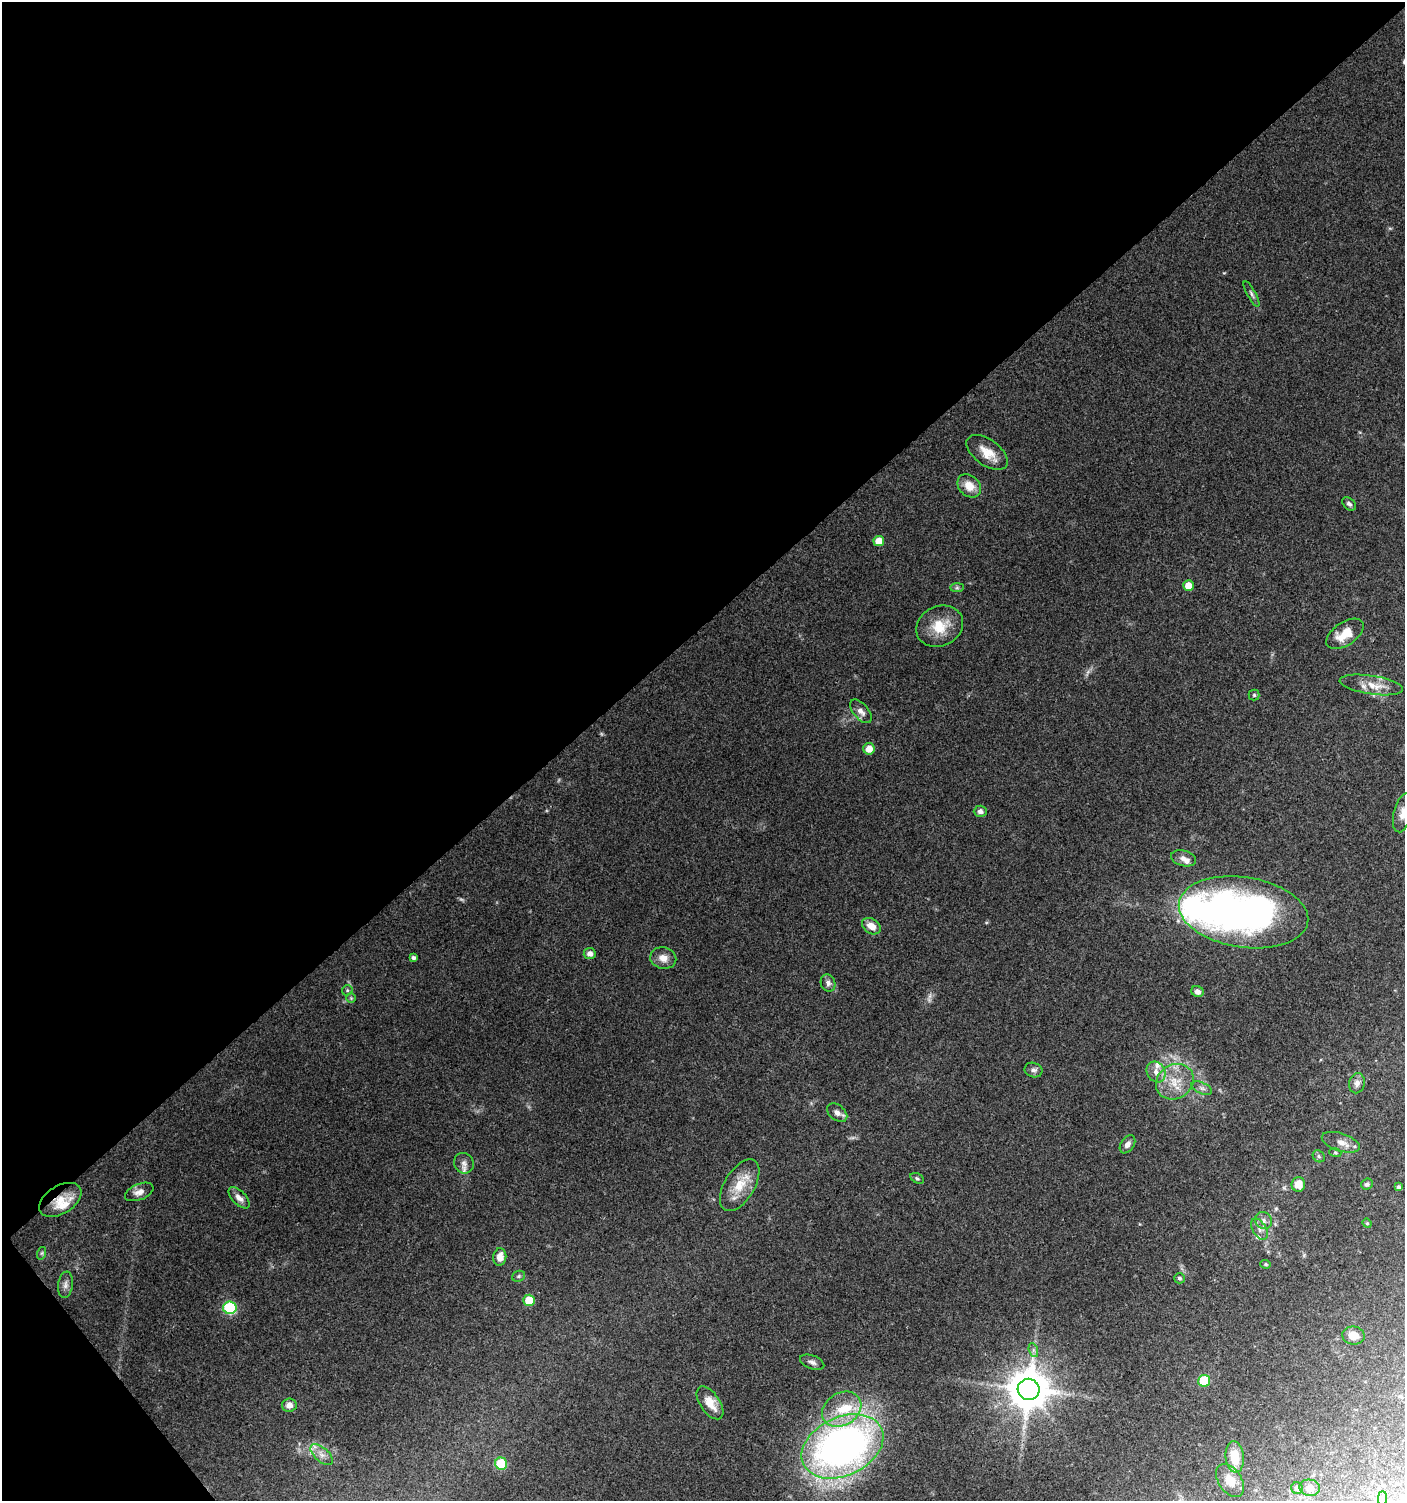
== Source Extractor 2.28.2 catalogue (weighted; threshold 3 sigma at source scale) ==
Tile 5 of 4 x 4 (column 1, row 2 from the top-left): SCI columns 144-1546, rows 3006-4504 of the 5961 x 6004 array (HDU 1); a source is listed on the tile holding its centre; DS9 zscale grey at full resolution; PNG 1407 x 1503 px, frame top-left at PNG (2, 2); each listed source drawn as its Kron ellipse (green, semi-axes under 4 px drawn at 4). Shown black and unused: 43% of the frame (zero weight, under 3 of 4 exposures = <1% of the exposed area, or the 3 px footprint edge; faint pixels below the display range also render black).
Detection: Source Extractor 2.28.2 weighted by HDU 2 'WHT'; one run over the whole footprint, this tile lists its part. Background 0.075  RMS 0.0049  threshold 0.0221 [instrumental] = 3 sigma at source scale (4.5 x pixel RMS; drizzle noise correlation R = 1.50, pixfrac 1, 0.0396/0.0396 arcsec/px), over >= 5 px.
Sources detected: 81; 2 too faint to see at this stretch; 1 inside a brighter object's white glare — neither listed nor drawn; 7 inside a brighter listed object's ellipse — not listed separately; the other 71 listed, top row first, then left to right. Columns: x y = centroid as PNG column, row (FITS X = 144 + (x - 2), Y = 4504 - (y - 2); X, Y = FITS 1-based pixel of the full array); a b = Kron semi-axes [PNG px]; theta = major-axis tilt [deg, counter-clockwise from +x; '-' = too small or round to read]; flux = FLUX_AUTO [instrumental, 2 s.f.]
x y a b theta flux
1251 294 14 4 -61 1.5
987 452 24 13 -36 8.6
969 486 13 10 -43 6.8
1349 504 8 5 -41 1.3
879 541 5 5 - 7.2
1188 585 5 5 - 7.5
957 588 7 4 0 0.89
940 626 24 20 26 13
1345 634 21 11 34 9.9
1371 685 32 9 -9 8
1254 695 5 5 - 0.79
861 711 14 7 -49 3
869 749 6 6 - 5.7
980 811 6 5 - 1.8
1403 813 20 9 76 4.4
1183 858 13 7 -15 2.7
1243 912 65 35 -9 200
871 926 10 7 -33 5
590 954 6 5 - 2.7
413 958 4 3 - 1.1
663 958 13 10 -12 4.5
828 983 9 7 -73 2
347 990 5 5 - 0.7
1197 992 6 5 - 2.6
351 998 5 5 - 0.68
1034 1070 9 7 -19 1.8
1156 1072 11 9 -59 3.7
1175 1082 20 17 33 12
1357 1083 10 8 77 2.3
1202 1088 11 5 -24 1.9
837 1113 11 7 -38 2.4
1341 1142 20 9 -18 4.4
1127 1144 10 6 55 2.1
1335 1152 6 4 -18 0.68
1319 1156 6 5 - 1
464 1163 10 9 - 2.7
917 1178 7 4 -30 0.9
1298 1184 7 6 - 6.1
1367 1184 6 5 - 1.4
740 1185 29 15 59 12
1399 1187 4 4 - 1
139 1192 15 8 22 3.3
239 1198 13 6 -46 2.9
60 1200 23 14 32 9.6
1263 1221 9 8 - 2.3
1367 1223 4 4 - 0.54
1259 1229 12 6 -60 2.4
42 1253 6 4 71 0.71
500 1257 9 6 83 4.6
1266 1264 5 4 - 0.76
518 1276 7 5 21 0.86
1179 1278 5 5 - 0.99
65 1285 13 7 82 2.3
529 1300 6 5 - 13
230 1308 6 6 - 46
1353 1335 11 9 -9 5
1033 1350 7 4 -71 1.2
812 1362 13 6 -20 2
1204 1381 6 6 - 22
1029 1389 11 10 - 1600
710 1403 19 9 -55 7.4
289 1405 7 6 - 3.3
842 1409 21 16 34 14
842 1446 43 29 25 280
322 1455 13 7 -42 3.2
1235 1457 16 9 -84 9.8
501 1464 6 6 - 25
1230 1480 18 11 -55 6.2
1297 1488 6 5 - 1.6
1310 1488 10 8 -10 3.7
1382 1498 7 4 90 1.1
Overlapping masked pixels (flux is a lower limit): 1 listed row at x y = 60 1200
Isophote crosses this tile's border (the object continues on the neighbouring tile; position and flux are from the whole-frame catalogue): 1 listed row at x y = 1403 813